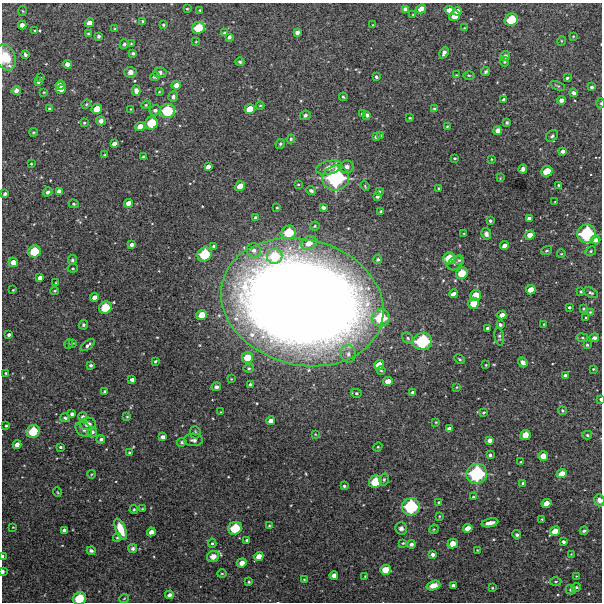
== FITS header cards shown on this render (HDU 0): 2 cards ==
NAXIS1  =                  600 / Width of image
NAXIS2  =                  600 / Height of image

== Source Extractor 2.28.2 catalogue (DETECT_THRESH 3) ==
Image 600 x 600 px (HDU 0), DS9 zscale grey, 1 PNG px = 1 image px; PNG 604 x 604 px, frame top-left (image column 1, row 600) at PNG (2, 3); each listed source drawn as its Kron ellipse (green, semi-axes under 4 px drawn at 4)
Background 3820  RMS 200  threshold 611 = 3 sigma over >= 5 px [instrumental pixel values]
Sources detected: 300; all 300 listed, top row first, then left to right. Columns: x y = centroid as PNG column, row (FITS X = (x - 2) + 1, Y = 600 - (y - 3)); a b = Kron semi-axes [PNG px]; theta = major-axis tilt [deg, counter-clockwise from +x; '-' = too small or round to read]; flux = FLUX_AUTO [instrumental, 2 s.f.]
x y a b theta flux
187 9 3 2 - 1.3e+04
405 9 4 4 - 4.5e+04
421 9 5 4 - 1.3e+05
200 10 3 2 - 1.2e+04
449 10 4 4 - 9.7e+04
22 11 5 3 - 1.1e+04
457 11 4 4 - 7.1e+04
413 14 4 2 - 1.0e+04
455 16 5 5 - 1.9e+05
511 20 7 6 - 4.2e+05
143 21 3 2 - 1.7e+04
90 23 5 4 - 1.0e+05
22 25 4 4 - 7.2e+04
163 25 3 3 - 2.1e+04
373 25 3 2 - 8.5e+03
198 28 6 6 - 3.9e+05
464 28 3 2 - 8.8e+03
115 29 3 3 - 1.5e+04
35 31 3 3 - 1.3e+04
297 32 4 4 - 5.7e+04
224 33 4 3 - 3.1e+04
88 34 4 4 - 1.9e+04
99 36 3 3 - 2.4e+04
573 36 4 3 - 1.1e+04
229 37 4 3 - 3.8e+04
196 41 3 2 - 9.3e+03
561 41 5 3 - 1.2e+04
124 44 5 4 - 2.7e+04
131 44 3 2 - 9.6e+03
133 53 3 3 - 2.7e+04
444 53 6 3 64 4.4e+04
25 55 4 3 - 3.1e+04
505 56 5 5 - 4.3e+04
6 57 13 10 -64 3.3e+05
240 62 4 4 - 2.3e+04
504 62 5 4 - 1.7e+04
67 64 4 4 - 8.3e+04
130 72 6 5 - 6.3e+04
486 72 4 3 - 2.4e+04
160 73 6 5 - 4.9e+04
456 75 4 2 - 1.1e+04
469 75 6 4 -1 1.7e+04
155 77 5 4 - 3.3e+04
376 77 4 3 - 2.6e+04
41 78 3 2 - 1.4e+04
567 78 3 3 - 2.3e+04
38 82 4 4 - 2.7e+04
61 85 5 4 - 7.0e+04
176 85 4 4 - 9.0e+04
558 86 8 4 -22 1.9e+04
592 87 4 4 - 2.9e+04
61 89 5 4 - 8.5e+04
16 90 4 4 - 6.4e+04
136 91 5 4 - 6.1e+04
44 92 3 3 - 1.1e+04
159 92 3 2 - 1.2e+04
574 93 4 4 - 6.5e+04
173 96 5 4 - 3.3e+04
343 97 4 4 - 2.0e+04
504 100 4 3 - 5.1e+04
561 100 4 4 - 6.8e+04
601 103 5 3 - 1.4e+04
86 104 5 4 - 1.7e+04
146 105 5 4 - 1.8e+04
260 105 4 3 - 1.3e+04
49 109 3 3 - 1.8e+04
97 109 5 5 - 2.0e+05
131 109 3 3 - 1.1e+04
250 109 5 5 - 2.2e+05
434 109 3 2 - 1.4e+04
155 110 6 5 - 4.2e+04
167 111 8 7 - 5.8e+05
363 114 4 4 - 4.7e+04
305 115 6 4 22 3.3e+04
367 115 4 4 - 4.2e+04
410 118 3 2 - 1.3e+04
101 121 5 4 - 5.4e+04
84 123 3 3 - 1.6e+04
151 123 6 6 - 3.9e+05
507 123 4 3 - 2.2e+04
140 126 5 4 - 1.2e+05
447 126 3 2 - 1.1e+04
498 131 4 4 - 8.4e+04
33 132 4 3 - 1.4e+04
381 135 3 2 - 1.4e+04
552 136 6 5 - 3.2e+04
376 137 4 4 - 3.6e+04
291 139 4 4 - 2.1e+04
114 144 4 3 - 5.9e+04
280 144 5 4 - 2.1e+04
563 151 4 4 - 5.3e+04
104 155 4 3 - 1.2e+04
144 157 4 3 - 4.0e+04
455 158 3 2 - 1.4e+04
491 159 4 3 - 1.1e+04
31 164 3 2 - 1.2e+04
208 166 4 4 - 6.6e+04
347 167 7 6 - 6.1e+04
329 168 13 6 13 1.2e+05
523 169 4 4 - 4.9e+04
547 171 6 5 - 2.7e+05
336 178 13 12 - 1.5e+06
500 178 4 3 - 9.3e+03
298 184 3 3 - 1.2e+04
559 185 4 3 - 1.5e+04
240 186 5 4 - 1.7e+05
365 186 5 3 - 1.4e+04
439 189 3 2 - 1.9e+04
59 191 4 4 - 6.3e+04
311 191 5 4 - 2.9e+04
48 192 5 4 - 4.8e+04
379 192 3 3 - 2.0e+04
5 194 4 3 - 3.6e+04
377 196 4 3 - 3.6e+04
555 202 3 2 - 8.2e+03
128 203 4 4 - 8.1e+04
74 204 5 4 - 2.1e+04
323 207 4 3 - 4.7e+04
277 208 3 2 - 1.4e+04
381 211 3 3 - 2.5e+04
255 218 4 3 - 2.2e+04
529 219 4 4 - 6.5e+04
490 221 3 3 - 2.5e+04
315 226 5 3 - 1.7e+04
289 233 7 6 - 4.4e+05
464 234 4 2 - 1.0e+04
486 234 6 5 - 4.8e+04
587 234 9 9 - 9.7e+05
530 235 5 4 - 1.1e+05
596 240 5 4 - 6.6e+04
309 243 8 6 32 1.7e+05
132 245 4 3 - 5.2e+04
504 245 4 4 - 7.1e+04
214 246 4 3 - 2.9e+04
254 250 7 7 - 6.6e+04
547 250 6 4 17 2.1e+04
34 251 6 6 - 3.7e+05
591 251 5 4 - 1.9e+04
205 254 7 6 - 5.3e+05
561 254 4 3 - 1.0e+04
275 256 8 7 - 4.0e+05
449 258 6 5 - 3.1e+05
378 259 4 3 - 2.8e+04
72 260 5 4 - 2.6e+04
459 260 5 5 - 1.8e+04
13 262 4 4 - 1.1e+05
455 263 8 6 39 3.3e+04
73 268 5 3 - 1.7e+04
462 273 6 5 - 3.0e+05
40 278 4 4 - 7.4e+04
56 283 3 2 - 1.2e+04
13 290 3 2 - 1.1e+04
531 290 5 4 - 1.5e+05
55 291 4 3 - 1.4e+04
581 292 3 3 - 1.8e+04
591 293 8 4 -27 2.7e+04
453 294 4 4 - 7.4e+04
476 296 6 5 - 2.5e+05
94 297 4 4 - 7.5e+04
302 302 82 62 -15 3.8e+07
474 303 6 5 - 2.2e+05
569 307 3 3 - 1.8e+04
105 308 6 6 - 3.9e+05
583 309 4 3 - 1.3e+04
590 312 4 4 - 1.3e+04
202 315 5 5 - 1.9e+05
502 315 4 4 - 9.2e+04
381 318 9 8 - 5.9e+05
586 318 2 2 - 1.1e+04
544 324 2 2 - 1.1e+04
83 325 5 4 - 2.6e+04
500 325 4 3 - 3.6e+04
487 328 3 3 - 3.4e+04
9 335 3 3 - 3.6e+04
499 337 9 4 -78 2.9e+04
408 338 6 5 - 2.6e+04
582 338 6 3 -8 1.6e+04
594 338 5 3 - 4.4e+04
422 341 9 8 - 9.2e+05
73 343 3 3 - 9.9e+03
69 344 4 4 - 1.4e+04
88 345 8 4 36 4.3e+04
587 345 3 3 - 1.7e+04
348 354 9 7 -81 7.3e+04
247 358 5 5 - 2.4e+05
460 359 6 4 -28 1.7e+04
155 361 4 3 - 1.8e+04
523 362 5 4 - 6.2e+04
91 365 3 3 - 3.0e+04
379 365 5 4 - 1.9e+05
486 365 3 3 - 1.3e+04
249 368 5 4 - 2.2e+04
593 369 3 2 - 1.3e+04
381 371 4 3 - 1.3e+04
6 373 3 2 - 1.3e+04
565 375 4 3 - 3.3e+04
132 379 4 3 - 5.2e+04
231 379 3 3 - 1.0e+04
388 381 5 4 - 1.3e+05
250 384 4 3 - 2.3e+04
216 387 5 4 - 4.1e+04
457 387 3 2 - 9.9e+03
105 391 3 3 - 2.2e+04
413 392 4 3 - 3.9e+04
356 393 5 4 - 2.1e+04
600 399 3 2 - 2.8e+04
562 411 4 4 - 1.8e+04
221 412 3 2 - 8.2e+03
483 412 4 3 - 1.5e+04
72 414 4 3 - 4.2e+04
83 417 4 4 - 4.4e+04
127 417 4 4 - 1.3e+04
65 418 5 3 - 2.3e+04
271 421 4 4 - 8.1e+04
436 422 3 2 - 1.2e+04
88 424 8 6 4 6.9e+04
6 426 3 3 - 1.5e+04
84 429 9 6 -39 5.1e+04
449 429 4 4 - 6.4e+04
33 431 7 6 - 4.5e+05
92 432 5 4 - 3.7e+04
195 432 6 5 - 2.4e+04
315 434 4 3 - 1.2e+04
525 435 5 5 - 1.9e+05
587 435 5 4 - 2.2e+04
163 437 4 4 - 5.8e+04
101 439 4 4 - 3.2e+04
194 440 9 6 -3 5.4e+04
490 440 4 4 - 6.3e+04
182 442 4 4 - 2.2e+04
17 445 4 4 - 8.8e+04
60 447 3 3 - 2.3e+04
378 447 4 4 - 1.5e+04
129 453 3 3 - 2.7e+04
490 455 3 3 - 2.6e+04
543 456 5 4 - 1.5e+05
521 462 3 3 - 1.2e+04
92 474 4 3 - 1.1e+04
477 474 10 10 - 1.1e+06
562 474 5 4 - 1.3e+05
384 479 6 4 75 2.3e+04
375 482 7 6 - 4.0e+05
523 483 4 4 - 2.9e+04
344 486 4 3 - 2.2e+04
57 492 5 3 - 1.2e+04
473 497 3 3 - 1.6e+04
599 500 6 5 - 5.8e+04
439 502 3 3 - 1.8e+04
546 504 5 4 - 1.5e+05
411 507 9 8 - 8.7e+05
142 509 4 3 - 1.3e+04
134 510 4 4 - 1.8e+04
439 516 4 2 - 1.1e+04
542 519 3 2 - 1.1e+04
490 523 8 3 11 9.5e+04
269 526 3 3 - 1.4e+04
13 527 3 2 - 9.1e+03
235 528 7 6 - 4.5e+05
401 528 6 5 - 4.0e+04
468 528 5 4 - 1.3e+05
121 529 11 5 -68 2.5e+05
434 529 5 4 - 1.5e+04
64 530 4 3 - 3.9e+04
555 531 5 4 - 1.6e+05
584 531 4 3 - 2.2e+04
151 532 4 4 - 9.2e+04
517 535 5 4 - 3.0e+04
117 538 4 3 - 1.6e+04
247 540 3 3 - 2.6e+04
563 542 4 3 - 3.2e+04
212 543 4 4 - 2.2e+04
403 543 4 4 - 1.3e+04
411 544 4 4 - 4.7e+04
453 544 5 5 - 1.6e+05
133 548 4 4 - 3.3e+04
477 550 3 2 - 9.7e+03
91 551 4 3 - 3.4e+04
433 554 4 3 - 4.6e+04
571 554 3 3 - 9.0e+03
2 556 4 2 - 3.0e+04
213 556 6 5 - 1.3e+05
259 556 5 4 - 1.2e+05
242 563 5 4 - 1.2e+05
385 570 5 5 - 2.0e+05
3 571 4 2 - 5.0e+04
222 573 4 3 - 1.4e+04
334 575 4 4 - 7.5e+04
365 576 3 2 - 1.1e+04
576 576 2 2 - 8.4e+03
304 579 3 2 - 8.9e+03
555 581 6 3 1 1.7e+04
249 582 3 3 - 1.7e+04
433 585 7 4 18 1.4e+05
453 585 4 3 - 3.9e+04
576 587 4 4 - 2.3e+04
492 588 3 3 - 1.2e+04
571 590 5 4 - 2.3e+04
170 595 4 4 - 5.1e+04
79 598 7 6 - 4.3e+05
124 599 5 3 - 1.1e+04
At the frame edge (FLAGS 8, measured only in part): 7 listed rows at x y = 6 57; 601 103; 600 399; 599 500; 2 556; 3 571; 79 598

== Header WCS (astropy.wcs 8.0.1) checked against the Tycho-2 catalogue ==
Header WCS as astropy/WCSLIB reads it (CRVAL/CRPIX/CD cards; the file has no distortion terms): RA---TAN/DEC--TAN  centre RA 03:23:56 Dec -36:28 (50.98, -36.46 deg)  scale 2 arcsec/px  FOV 20.0' x 20.0'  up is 0 deg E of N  parity normal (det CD < 0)
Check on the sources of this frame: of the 60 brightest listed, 5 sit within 2.9 arcsec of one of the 6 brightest Tycho-2 stars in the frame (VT <= 12.09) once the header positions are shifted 1.35 arcsec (1.30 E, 0.38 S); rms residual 0.97 arcsec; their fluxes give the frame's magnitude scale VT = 26.64 - 2.5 log10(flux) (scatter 0.22 mag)
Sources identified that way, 5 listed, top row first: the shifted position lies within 2.9 arcsec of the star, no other Tycho-2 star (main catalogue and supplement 1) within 5.8 arcsec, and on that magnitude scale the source's flux lands within +1.5 / -3 mag of the star's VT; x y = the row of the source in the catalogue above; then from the Tycho-2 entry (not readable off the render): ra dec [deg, ICRS J2000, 3 dp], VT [Tycho-2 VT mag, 2 dp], TYC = Tycho-2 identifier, HIP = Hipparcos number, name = IAU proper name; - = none
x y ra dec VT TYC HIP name
336 178 50.962 -36.395 10.77 7026-294-1 - -
587 234 50.788 -36.426 11.61 7026-266-1 - -
422 341 50.902 -36.486 12.09 7026-247-1 - -
477 474 50.864 -36.560 11.54 7026-276-1 - -
411 507 50.910 -36.578 12.01 7026-289-1 - -